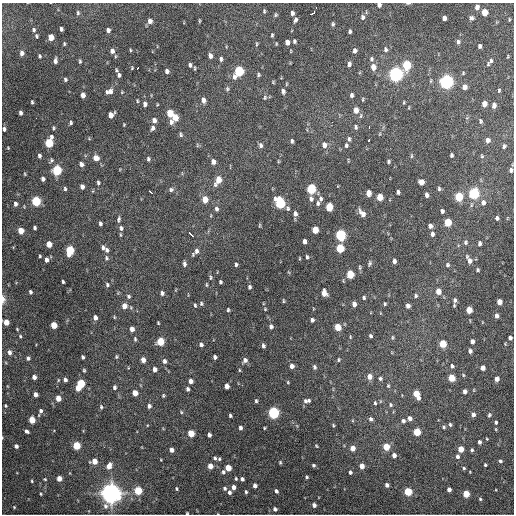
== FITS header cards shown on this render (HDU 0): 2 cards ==
NAXIS1  =                  512 / Axis length
NAXIS2  =                  512 / Axis length

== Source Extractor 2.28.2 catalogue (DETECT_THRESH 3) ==
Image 512 x 512 px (HDU 0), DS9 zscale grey, 1 PNG px = 1 image px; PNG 516 x 516 px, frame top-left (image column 1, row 512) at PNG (2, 3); no overlay
Background 1330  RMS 37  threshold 110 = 3 sigma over >= 5 px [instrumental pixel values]
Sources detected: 347; all 347 listed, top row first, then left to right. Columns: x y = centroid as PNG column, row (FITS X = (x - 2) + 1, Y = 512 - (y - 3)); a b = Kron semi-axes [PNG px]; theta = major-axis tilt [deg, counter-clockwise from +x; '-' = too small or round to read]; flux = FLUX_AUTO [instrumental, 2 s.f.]
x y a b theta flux
408 3 6 3 1 3.0e+03
379 5 4 4 - 8.4e+03
477 7 5 4 - 1.2e+04
316 8 3 2 - 4.0e+03
264 11 5 3 - 3.2e+03
485 12 5 4 - 4.5e+04
78 13 6 5 - 4.3e+03
292 13 4 3 - 6.9e+03
312 13 6 3 29 1.8e+04
275 15 5 4 - 3.6e+03
362 17 6 4 -83 6.7e+03
444 18 5 4 - 1.1e+04
471 18 6 5 - 5.9e+03
295 20 5 4 - 6.7e+03
509 20 4 3 - 2.4e+03
150 21 6 5 - 1.1e+04
199 21 5 3 - 2.4e+03
333 24 5 4 - 4.1e+03
61 29 4 3 - 5.7e+03
34 30 5 4 - 4.3e+03
108 30 4 4 - 7.8e+03
350 31 4 3 - 4.8e+03
272 35 4 3 - 3.1e+03
36 36 4 3 - 4.0e+03
51 37 5 4 - 3.1e+04
294 41 4 3 - 4.5e+03
287 42 5 4 - 1.4e+04
458 42 7 5 -85 6.3e+03
64 44 4 3 - 2.7e+03
256 44 6 3 -84 2.9e+03
276 44 4 2 - 2.0e+03
480 46 4 3 - 5.8e+03
130 50 4 3 - 2.3e+03
385 50 8 5 -85 6.5e+03
112 51 6 5 - 1.1e+04
355 51 5 4 - 7.6e+03
22 53 6 5 - 9.7e+03
40 56 5 4 - 3.2e+03
210 56 5 4 - 9.8e+03
221 59 5 4 - 5.2e+03
371 59 6 5 - 4.9e+03
55 61 6 3 87 7.1e+03
80 61 5 4 - 3.0e+03
490 62 11 4 51 7.2e+03
349 64 6 4 82 7.0e+03
190 65 5 4 - 5.4e+03
407 65 6 5 - 1.2e+05
373 67 7 6 - 1.7e+04
132 68 4 3 - 2.1e+03
137 68 3 2 - 7.6e+03
195 68 5 2 - 2.6e+03
167 71 5 4 - 8.4e+03
239 71 7 5 65 1.9e+05
396 74 6 6 - 7.8e+05
119 75 7 5 -83 6.6e+03
258 75 4 4 - 3.6e+03
65 79 5 4 - 4.4e+03
446 82 6 5 - 7.5e+05
464 87 5 5 - 1.5e+04
227 89 6 4 -71 3.6e+03
499 90 4 3 - 2.9e+03
109 91 8 5 17 1.2e+04
283 91 6 4 -74 7.6e+03
83 95 5 4 - 1.5e+04
351 95 5 4 - 5.5e+03
265 98 6 5 - 3.8e+03
203 100 6 4 -81 1.1e+04
137 101 4 3 - 2.4e+03
32 102 4 3 - 3.4e+03
404 102 5 3 - 2.3e+03
145 104 6 4 -85 9.7e+03
484 104 5 4 - 2.1e+04
494 105 5 4 - 1.2e+04
409 107 5 3 - 1.9e+03
356 110 7 5 88 1.9e+04
20 113 5 4 - 6.7e+03
170 113 5 5 - 5.3e+04
111 115 6 5 - 2.1e+04
175 117 6 5 - 3.4e+04
36 118 2 2 - 2.3e+03
154 120 6 5 - 1.1e+04
480 121 6 4 -75 4.0e+03
171 122 7 5 77 8.5e+03
332 122 3 2 - 2.7e+03
71 123 4 3 - 3.8e+03
124 125 3 2 - 2.1e+03
355 127 7 5 -79 5.7e+03
369 127 3 2 - 3.4e+03
53 128 5 3 - 3.2e+03
152 128 6 4 76 6.8e+03
4 129 6 4 -81 6.6e+03
180 134 6 4 -65 4.5e+03
349 139 7 4 -82 5.4e+03
369 140 3 2 - 6.7e+03
488 140 5 4 - 1.1e+04
292 141 6 3 -83 4.4e+03
49 143 7 5 75 1.1e+05
197 145 6 4 -73 2.9e+03
260 145 6 5 - 6.2e+03
324 145 7 6 - 1.2e+04
346 145 6 5 - 4.7e+03
504 146 4 3 - 5.3e+03
8 148 4 3 - 2.0e+03
451 155 4 3 - 4.0e+03
39 156 5 4 - 5.4e+03
411 156 5 3 - 2.8e+03
482 156 5 4 - 2.7e+03
96 158 6 6 - 1.8e+04
148 159 5 3 - 4.5e+03
51 160 7 5 66 4.4e+03
278 161 5 3 - 1.9e+03
348 161 7 3 -85 2.0e+03
213 162 6 5 - 1.2e+04
388 162 4 4 - 3.9e+03
81 164 5 5 - 8.2e+03
57 170 6 5 - 1.7e+05
511 170 5 4 - 5.6e+03
25 174 5 3 - 2.3e+03
43 179 4 4 - 7.6e+03
218 180 9 5 64 3.4e+04
98 182 5 4 - 4.2e+03
421 182 5 5 - 1.9e+04
82 187 5 4 - 1.1e+04
65 189 5 4 - 3.8e+03
311 189 6 5 - 1.6e+05
439 189 5 4 - 3.8e+03
171 190 7 6 - 6.0e+03
150 192 5 2 - 5.8e+03
398 192 4 3 - 5.8e+03
368 193 5 4 - 2.0e+04
474 193 6 5 - 2.4e+05
427 195 5 4 - 7.5e+03
459 196 6 5 - 9.9e+04
380 197 5 5 - 4.0e+04
205 199 6 5 - 3.4e+04
311 199 7 5 -76 7.5e+03
321 199 7 5 -81 6.0e+03
36 201 5 5 - 1.4e+05
483 202 7 6 - 8.3e+03
280 203 7 5 -68 2.3e+05
318 203 7 4 76 4.9e+03
15 204 5 4 - 7.2e+03
329 207 6 5 - 6.5e+04
288 208 6 5 - 4.3e+03
216 209 7 5 -74 6.3e+03
442 211 4 3 - 5.7e+03
362 213 8 5 -53 1.6e+04
295 214 5 4 - 7.9e+03
497 218 4 4 - 5.4e+03
119 219 8 4 83 5.6e+03
448 222 5 5 - 6.9e+04
100 223 4 3 - 5.2e+03
260 225 5 3 - 2.5e+03
430 226 5 5 - 9.3e+03
34 228 4 3 - 4.9e+03
121 228 8 6 -71 7.7e+03
315 230 5 4 - 4.1e+04
21 231 5 4 - 3.1e+04
190 234 6 2 -37 1.0e+04
432 234 7 5 -88 7.6e+03
341 235 6 5 - 2.4e+05
304 241 5 3 - 7.9e+03
465 242 6 5 - 4.7e+03
480 243 5 4 - 5.7e+03
49 244 5 4 - 2.9e+04
103 248 6 5 - 6.5e+03
340 248 5 5 - 9.9e+04
70 250 6 5 - 1.0e+05
107 250 7 5 -75 6.8e+03
196 251 8 6 66 1.0e+04
40 256 4 3 - 2.7e+03
307 257 4 3 - 3.6e+03
106 258 7 6 - 5.3e+03
46 260 5 4 - 8.9e+03
469 260 10 5 -61 1.4e+04
394 261 4 4 - 8.0e+03
369 263 7 5 73 4.5e+03
184 264 6 4 -84 6.4e+03
236 264 5 3 - 4.1e+03
447 265 6 5 - 5.0e+03
360 267 8 3 -90 3.5e+03
477 270 4 4 - 3.6e+03
350 274 5 5 - 7.4e+04
211 277 6 4 85 3.7e+03
63 282 4 3 - 3.6e+03
220 282 4 3 - 3.9e+03
107 285 6 4 90 4.6e+03
206 285 6 3 -90 2.9e+03
249 287 5 4 - 4.5e+03
438 291 6 5 - 2.0e+04
30 292 4 3 - 4.9e+03
162 293 5 5 - 6.5e+03
324 293 6 5 - 2.0e+04
128 296 6 5 - 4.3e+03
416 296 5 5 - 4.7e+03
364 298 4 4 - 3.7e+03
3 299 11 5 90 1.1e+04
455 300 8 6 -90 7.3e+03
283 301 6 3 -83 2.4e+03
499 302 5 4 - 2.1e+04
201 304 6 5 - 4.5e+03
354 304 5 4 - 1.1e+04
385 304 4 3 - 3.2e+03
195 305 6 3 -75 3.3e+03
124 306 5 5 - 2.0e+04
408 306 4 4 - 9.9e+03
265 309 4 3 - 2.2e+03
228 310 4 3 - 3.1e+03
469 310 5 4 - 3.7e+04
496 316 5 4 - 8.2e+03
114 317 4 4 - 2.3e+03
95 318 5 4 - 1.0e+04
312 320 4 4 - 5.7e+03
6 322 5 4 - 2.2e+04
158 323 3 2 - 2.5e+03
54 325 5 4 - 4.2e+04
271 326 5 4 - 6.5e+03
338 327 5 4 - 4.9e+04
17 329 5 3 - 2.2e+03
132 329 5 4 - 1.4e+04
20 336 5 4 - 3.2e+03
370 336 4 3 - 4.4e+03
350 337 5 3 - 2.1e+03
392 338 6 4 83 3.2e+03
510 338 4 4 - 7.1e+03
135 339 5 4 - 3.7e+03
160 341 5 5 - 8.0e+04
472 341 4 4 - 1.0e+04
201 344 5 4 - 6.1e+03
443 344 5 5 - 6.2e+04
263 346 5 4 - 5.2e+03
470 351 5 4 - 6.1e+03
9 352 7 5 -81 8.8e+03
83 357 4 3 - 4.7e+03
116 357 5 4 - 3.0e+03
215 357 4 3 - 6.3e+03
28 358 5 4 - 6.0e+03
143 360 5 4 - 1.7e+04
245 360 6 5 - 8.9e+03
338 360 4 3 - 2.8e+03
164 361 6 5 - 7.9e+03
292 366 5 5 - 1.1e+04
452 366 5 5 - 5.4e+03
314 367 6 5 - 5.3e+03
483 368 4 4 - 1.3e+04
155 369 5 4 - 1.0e+04
84 370 4 3 - 2.9e+03
239 370 4 3 - 2.3e+03
369 376 6 5 - 1.5e+04
34 377 4 4 - 1.0e+04
380 378 5 5 - 4.7e+03
451 378 5 4 - 5.3e+04
497 379 5 4 - 1.4e+04
65 380 4 3 - 7.1e+03
191 381 4 4 - 1.2e+04
288 382 4 4 - 2.3e+03
81 383 5 5 - 8.1e+04
227 386 5 4 - 1.5e+04
388 386 6 4 -70 3.2e+03
114 387 5 4 - 4.9e+03
78 388 4 4 - 2.6e+04
187 389 4 3 - 6.0e+03
465 391 4 4 - 9.1e+03
135 393 5 4 - 2.4e+04
35 394 4 4 - 1.3e+04
416 394 7 4 -65 4.8e+04
163 396 4 3 - 2.8e+03
58 398 5 4 - 2.7e+04
256 401 4 3 - 3.7e+03
305 401 6 5 - 5.9e+03
309 401 5 4 - 4.0e+03
375 403 5 4 - 3.5e+03
391 405 6 4 -88 3.5e+03
5 406 4 3 - 2.5e+03
149 406 6 4 -88 6.5e+03
101 407 6 4 -87 3.9e+03
41 411 6 5 - 7.1e+03
181 412 5 4 - 2.6e+03
273 413 5 5 - 3.4e+05
473 414 5 5 - 8.4e+03
489 415 5 4 - 4.1e+03
230 416 4 3 - 3.7e+03
410 418 5 4 - 1.1e+04
371 419 5 5 - 6.4e+03
32 420 5 4 - 4.6e+04
403 421 6 5 - 5.5e+03
496 422 5 4 - 4.5e+03
333 425 4 4 - 2.8e+03
450 425 5 4 - 4.0e+03
444 427 5 5 - 3.9e+03
240 428 4 4 - 6.4e+03
264 428 3 3 - 2.3e+03
26 431 5 3 - 6.3e+03
417 432 5 4 - 7.0e+04
191 433 5 4 - 5.1e+04
209 435 4 4 - 7.6e+03
479 442 4 3 - 6.7e+03
16 446 4 4 - 7.3e+03
76 446 5 4 - 8.2e+04
316 446 4 3 - 2.3e+03
386 447 5 4 - 4.7e+04
352 448 5 4 - 1.9e+04
461 449 5 4 - 2.8e+04
171 450 4 4 - 1.1e+04
472 450 4 3 - 4.2e+03
394 455 5 4 - 1.1e+04
457 456 5 4 - 6.1e+03
215 458 5 4 - 4.7e+03
219 459 4 4 - 3.3e+03
94 461 5 4 - 2.8e+04
500 461 5 4 - 4.1e+03
280 462 4 3 - 2.9e+03
313 465 4 3 - 3.9e+03
485 465 3 3 - 3.2e+03
109 466 7 5 69 1.9e+04
210 466 5 4 - 2.2e+04
362 466 4 4 - 2.0e+04
228 468 5 4 - 4.0e+04
464 468 4 4 - 3.2e+03
223 472 5 5 - 5.2e+03
350 472 4 3 - 5.1e+03
470 472 4 2 - 1.5e+03
306 477 4 4 - 3.5e+03
59 478 4 4 - 2.2e+04
45 479 5 3 - 2.3e+03
236 479 5 3 - 3.0e+03
242 479 4 4 - 6.0e+03
32 481 4 3 - 2.6e+03
387 485 4 4 - 8.0e+03
255 486 4 4 - 9.8e+03
233 487 4 4 - 1.2e+04
225 488 5 4 - 4.8e+03
176 489 4 3 - 3.0e+03
449 489 4 4 - 1.1e+04
138 490 5 5 - 8.6e+04
276 491 5 4 - 5.8e+03
408 491 5 5 - 9.4e+04
229 492 5 4 - 6.7e+03
246 492 4 3 - 3.7e+03
111 493 8 8 - 1.6e+06
41 494 3 3 - 2.3e+03
466 494 5 4 - 4.9e+04
480 499 3 3 - 3.0e+03
314 505 4 4 - 8.4e+03
14 507 5 3 - 2.4e+03
275 509 5 4 - 5.7e+03
187 513 3 3 - 2.3e+03
At the frame edge (FLAGS 8, measured only in part): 7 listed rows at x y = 408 3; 379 5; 4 129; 511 170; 3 299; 6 322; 187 513